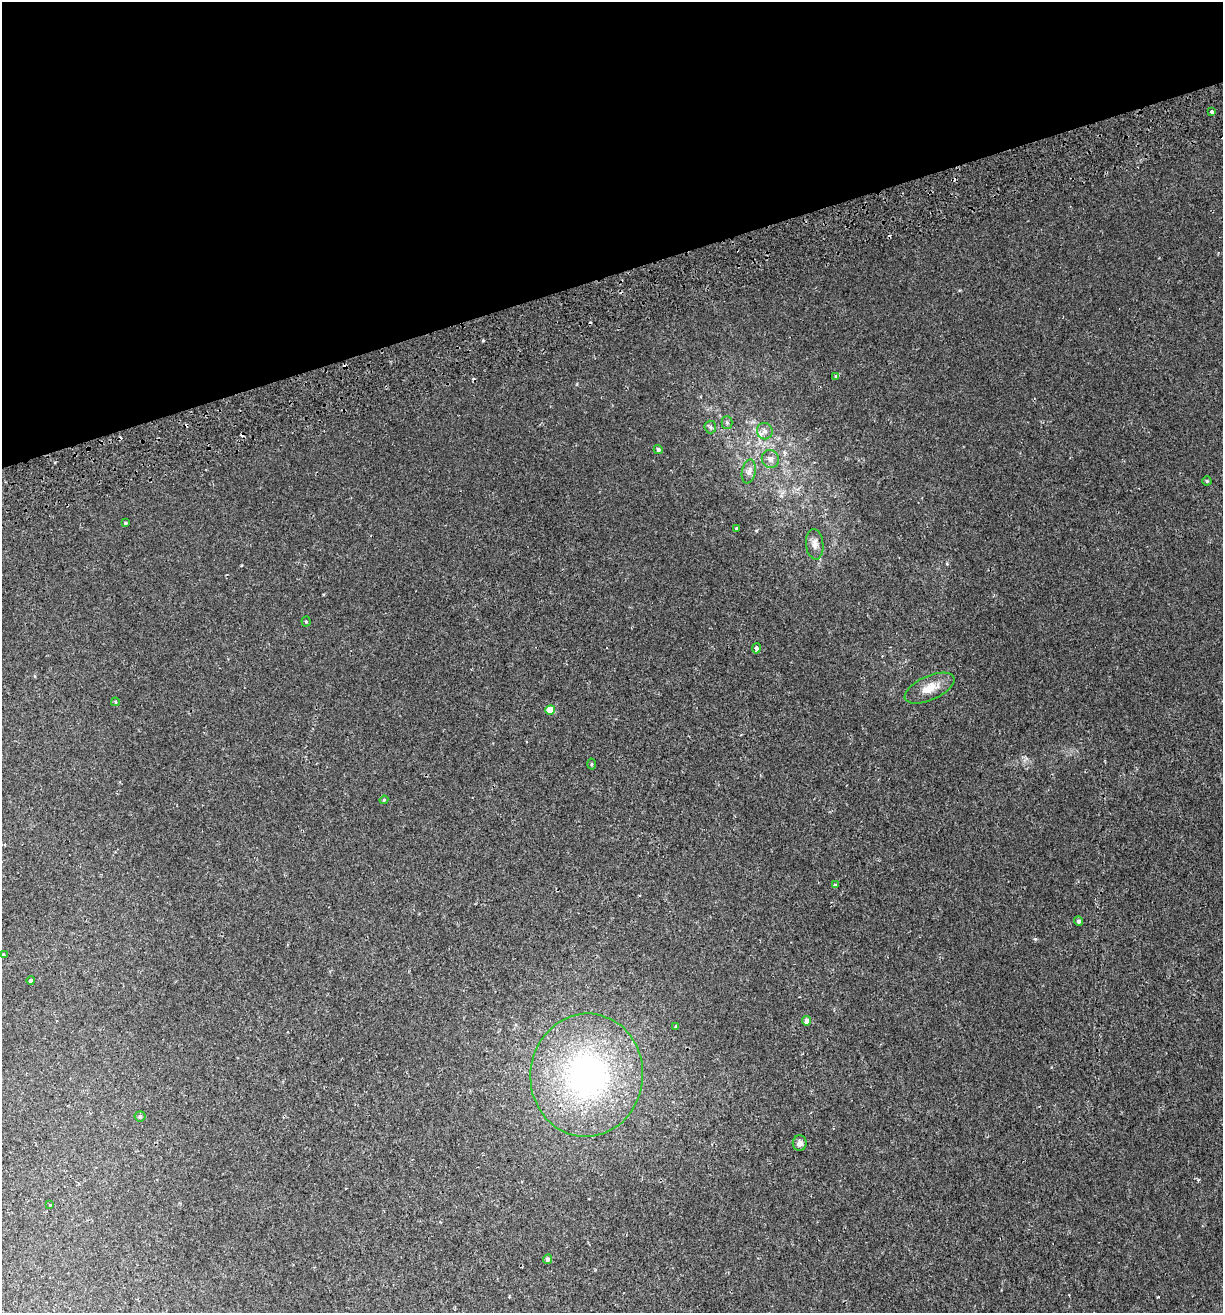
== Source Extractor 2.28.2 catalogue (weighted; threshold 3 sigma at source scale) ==
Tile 3 of 4 x 4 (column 3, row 1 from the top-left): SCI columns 2567-3787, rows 3988-5298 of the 5082 x 5355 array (HDU 1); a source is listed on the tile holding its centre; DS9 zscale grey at full resolution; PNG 1225 x 1315 px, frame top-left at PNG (2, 2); each listed source drawn as its Kron ellipse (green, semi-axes under 4 px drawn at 4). Shown black and unused: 21% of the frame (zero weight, under 2 of 3 exposures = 3% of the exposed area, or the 3 px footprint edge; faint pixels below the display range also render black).
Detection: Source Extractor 2.28.2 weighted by HDU 2 'WHT'; one run over the whole footprint, this tile lists its part. Background 0.00256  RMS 0.0025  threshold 0.0111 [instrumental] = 3 sigma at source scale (4.5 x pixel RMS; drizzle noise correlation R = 1.50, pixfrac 1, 0.0396/0.0396 arcsec/px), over >= 5 px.
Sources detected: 37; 6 cosmic-ray / hot-pixel residue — neither listed nor drawn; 1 inside a brighter listed object's ellipse — not listed separately; the other 30 listed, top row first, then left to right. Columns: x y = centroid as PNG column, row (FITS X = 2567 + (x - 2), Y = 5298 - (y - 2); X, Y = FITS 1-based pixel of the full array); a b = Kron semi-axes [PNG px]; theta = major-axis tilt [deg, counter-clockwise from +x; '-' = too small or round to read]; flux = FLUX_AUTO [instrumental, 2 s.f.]
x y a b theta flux
1211 112 3 3 - 0.92
836 376 4 3 - 0.61
727 423 6 5 - 0.42
710 427 6 6 - 0.49
765 431 8 8 - 1
658 450 5 4 - 0.62
770 459 9 8 - 1.2
749 471 12 7 79 1.2
1207 481 4 4 - 0.32
125 523 4 3 - 0.34
736 529 3 3 - 1.1
815 544 15 8 -84 1.6
306 621 5 4 - 0.29
756 648 5 4 - 1.2
930 688 27 12 24 3.7
115 702 4 3 - 0.31
550 710 5 4 - 3.9
592 764 5 3 - 0.23
384 800 4 4 - 0.26
835 885 4 3 - 1.1
1079 921 4 4 - 0.71
3 955 3 3 - 0.21
31 981 4 4 - 1.2
807 1021 4 4 - 1.5
676 1026 4 2 - 0.18
587 1075 61 56 85 66
140 1116 5 5 - 0.38
800 1143 8 7 - 1.1
50 1205 4 3 - 0.18
548 1259 5 4 - 0.77
Unlisted compact peaks at least as high as the median listed source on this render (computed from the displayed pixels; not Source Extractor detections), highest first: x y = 1035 939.